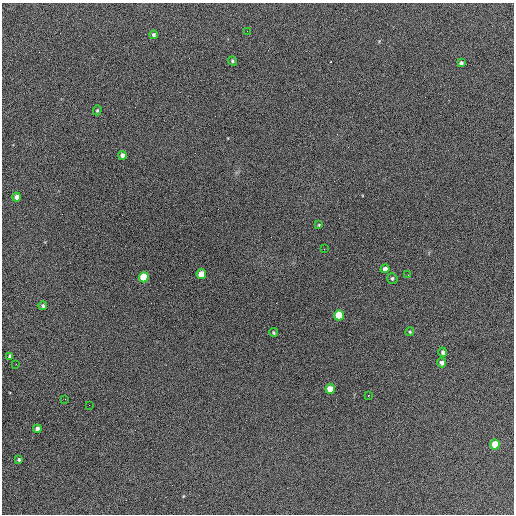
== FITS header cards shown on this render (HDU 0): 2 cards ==
NAXIS1  =                  512 / Axis length
NAXIS2  =                  512 / Axis length

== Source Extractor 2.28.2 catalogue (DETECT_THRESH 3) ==
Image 512 x 512 px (HDU 0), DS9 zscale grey, 1 PNG px = 1 image px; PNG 516 x 516 px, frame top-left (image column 1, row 512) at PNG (2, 3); each listed source drawn as its Kron ellipse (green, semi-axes under 4 px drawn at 4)
Background 703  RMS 28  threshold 84.2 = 3 sigma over >= 5 px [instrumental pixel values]
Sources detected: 29; all 29 listed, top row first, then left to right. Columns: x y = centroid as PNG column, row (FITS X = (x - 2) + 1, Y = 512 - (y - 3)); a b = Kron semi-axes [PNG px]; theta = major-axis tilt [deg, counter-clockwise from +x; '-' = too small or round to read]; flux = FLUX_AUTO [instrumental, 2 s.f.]
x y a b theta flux
247 31 2 2 - 1600
153 35 4 4 - 4000
233 61 4 4 - 2900
461 63 4 4 - 4800
97 110 5 4 - 2000
122 155 4 4 - 8500
16 197 4 4 - 8000
319 225 3 3 - 1900
324 249 2 2 - 1300
385 269 4 4 - 8300
201 274 5 4 - 34000
408 275 2 2 - 1100
144 277 5 5 - 100000
392 278 5 5 - 3300
43 306 4 3 - 3800
339 315 5 5 - 75000
410 332 4 3 - 2000
274 333 4 3 - 2200
443 352 5 4 - 4500
10 356 4 4 - 6000
442 363 5 4 - 7700
16 364 2 2 - 880
330 389 5 4 - 32000
368 396 2 2 - 1100
65 399 2 2 - 1100
89 405 2 2 - 1500
37 429 4 4 - 10000
495 444 5 4 - 49000
19 460 3 3 - 2700